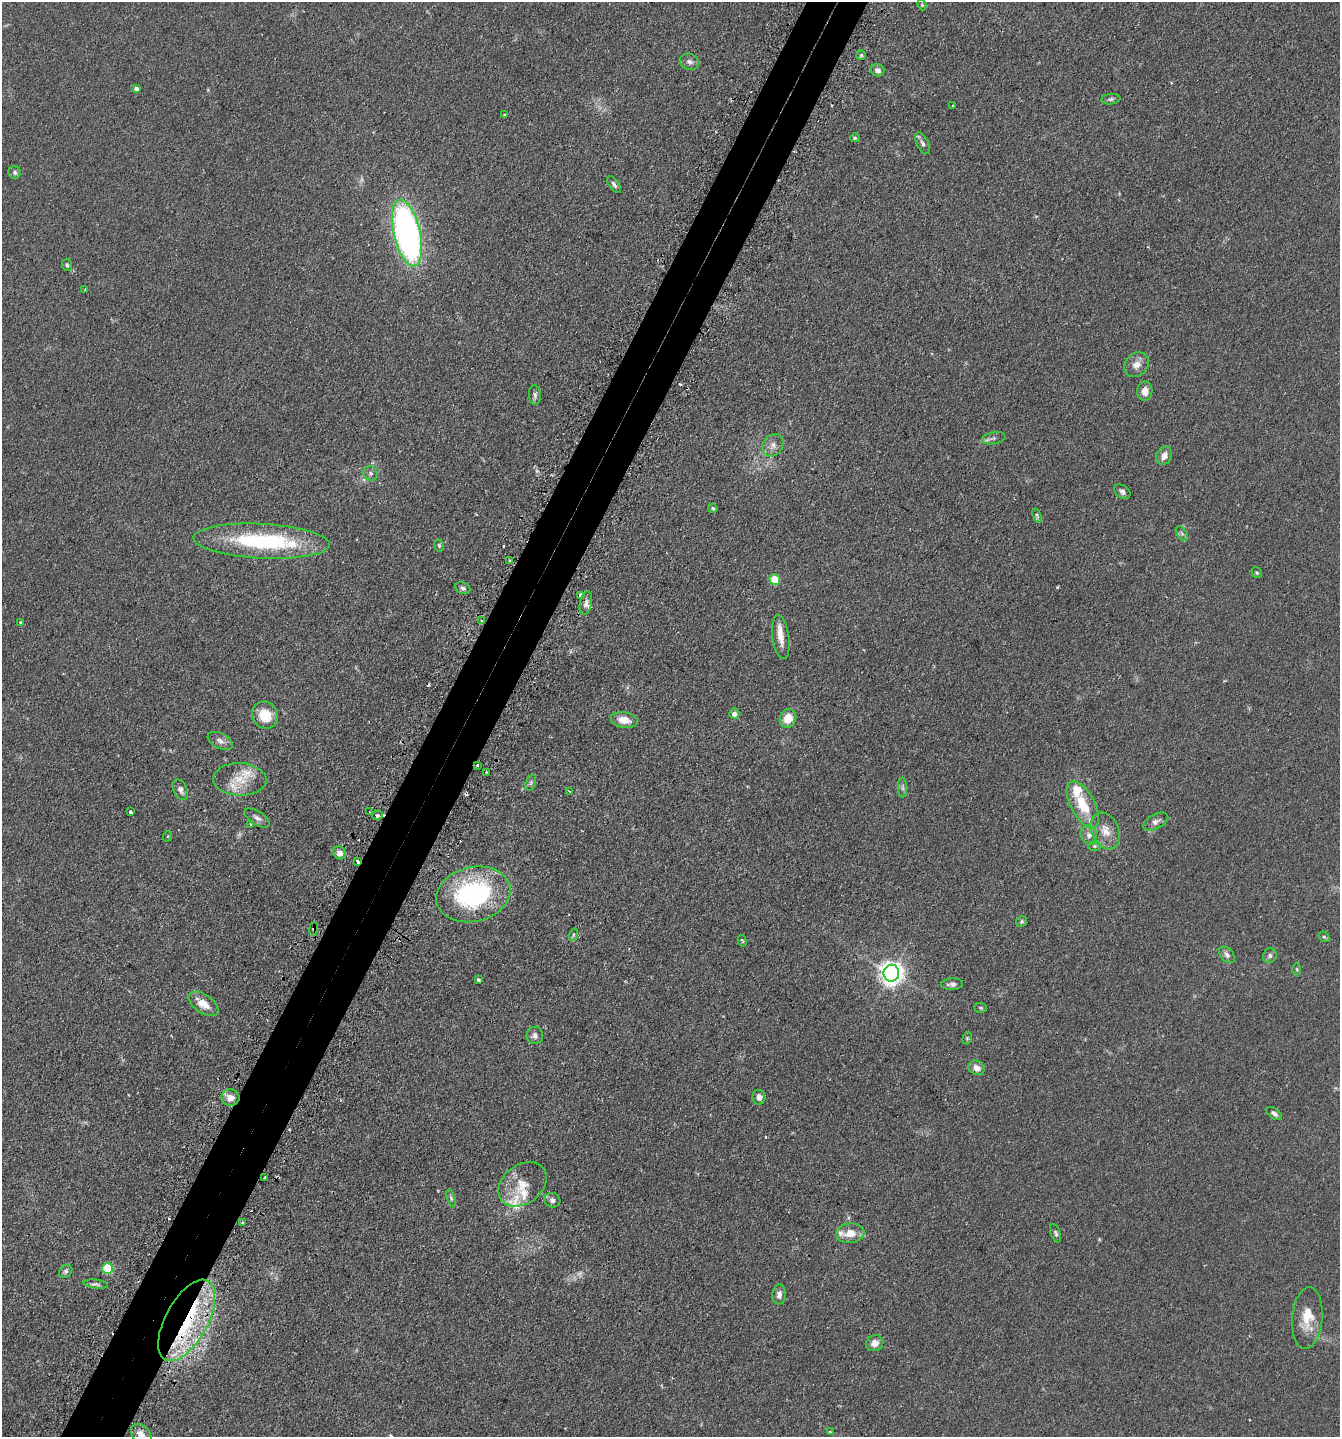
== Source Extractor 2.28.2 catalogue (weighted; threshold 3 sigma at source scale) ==
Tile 7 of 4 x 4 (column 3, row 2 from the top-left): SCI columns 2854-4191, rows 2916-4350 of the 5845 x 5832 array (HDU 1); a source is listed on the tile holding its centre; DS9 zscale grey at full resolution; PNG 1342 x 1439 px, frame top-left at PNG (2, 2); each listed source drawn as its Kron ellipse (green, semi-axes under 4 px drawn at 4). Shown black and unused: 5% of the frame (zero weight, under 2 of 3 exposures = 4% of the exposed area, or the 3 px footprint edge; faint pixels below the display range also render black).
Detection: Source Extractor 2.28.2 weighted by HDU 2 'WHT'; one run over the whole footprint, this tile lists its part. Background 0.0788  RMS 0.0065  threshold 0.0291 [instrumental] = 3 sigma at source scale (4.5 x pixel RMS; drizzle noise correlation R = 1.50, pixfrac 1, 0.05/0.05 arcsec/px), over >= 5 px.
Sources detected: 120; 3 too faint to see at this stretch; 9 cosmic-ray / hot-pixel residue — neither listed nor drawn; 10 inside a brighter listed object's ellipse — not listed separately; the other 98 listed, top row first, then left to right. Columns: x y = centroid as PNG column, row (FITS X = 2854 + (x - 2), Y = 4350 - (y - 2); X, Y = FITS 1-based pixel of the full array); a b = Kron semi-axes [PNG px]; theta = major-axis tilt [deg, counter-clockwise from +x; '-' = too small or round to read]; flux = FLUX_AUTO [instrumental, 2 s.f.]
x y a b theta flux
922 5 6 4 -67 0.77
861 55 5 4 - 0.95
689 62 10 8 -20 2.5
878 70 7 6 - 2.4
136 88 4 4 - 2
1111 99 9 5 6 1.5
953 106 3 2 - 0.58
505 115 3 3 - 1.6
855 138 5 4 - 1
923 143 12 5 -63 2.2
15 172 6 6 - 1.4
614 184 9 5 -55 1.8
407 233 34 13 -77 240
67 265 6 5 - 1
85 290 3 3 - 0.61
1136 365 13 11 47 5.4
1145 391 10 7 89 4.6
535 395 10 6 -86 2
994 438 12 6 10 2
773 445 12 9 54 4.1
1164 456 9 7 64 4.5
370 473 7 7 - 2
1122 492 9 6 -36 2
713 508 4 4 - 1
1037 516 8 3 -72 0.89
1182 534 8 5 -58 1.6
261 541 68 17 -3 71
439 545 6 4 -74 0.93
510 560 3 3 - 1.2
1257 573 6 5 - 0.96
775 579 5 5 - 21
463 588 8 5 -20 1.7
581 595 4 4 - 2.5
586 603 12 5 78 2.6
481 621 3 2 - 0.9
20 623 3 3 - 1.2
781 637 22 8 -82 8
734 714 5 5 - 2.9
265 715 14 12 -57 15
788 718 9 8 - 10
624 720 14 7 -10 7.7
220 741 13 7 -26 3.4
477 765 3 2 - 0.89
486 772 3 2 - 0.66
240 779 26 16 -2 14
531 783 8 5 71 1.2
903 788 10 4 -89 1.6
180 790 11 6 -65 2.9
570 792 3 2 - 0.59
1083 805 26 12 -62 20
130 812 3 3 - 1.1
370 812 2 2 - 0.52
378 815 5 5 - 2.4
257 818 14 6 -32 2.8
1156 822 14 7 28 3.1
251 824 3 2 - 0.8
1105 831 19 13 -65 8.5
1089 835 10 8 -68 3
168 836 5 3 - 0.53
1094 846 6 5 - 1.1
339 853 7 6 - 4
358 862 4 3 - 2.8
473 894 37 27 13 100
1021 922 6 5 - 1.2
314 929 7 3 82 1
573 935 6 4 72 1.2
1324 937 6 4 -41 0.84
742 941 6 3 -73 0.9
1227 955 10 6 -46 2.4
1270 956 8 6 60 1.8
1297 969 6 4 -88 0.9
891 973 8 8 - 540
478 980 4 3 - 1.4
952 984 11 5 3 2.3
203 1004 17 9 -34 8.4
980 1008 6 5 - 0.9
535 1035 8 8 - 2.7
967 1038 6 4 70 0.81
977 1068 8 7 - 4.5
759 1097 7 6 - 3.1
230 1098 9 8 - 5.4
1274 1114 9 5 -34 2
265 1177 3 2 - 0.68
522 1184 26 19 38 15
451 1198 9 4 -72 1.3
552 1200 8 7 - 2.8
242 1223 3 3 - 0.61
850 1233 14 9 7 8.5
1056 1233 9 5 -71 1.4
108 1268 6 5 - 32
66 1271 7 6 - 1.6
96 1284 12 4 -7 1.5
779 1295 10 7 84 3.3
1307 1318 31 15 85 15
187 1320 45 21 61 71
875 1343 9 8 - 4.5
830 1432 3 3 - 1.5
141 1435 12 8 -48 5.3
Overlapping masked pixels (flux is a lower limit): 5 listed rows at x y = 581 595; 477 765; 358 862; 314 929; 187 1320
Isophote crosses this tile's border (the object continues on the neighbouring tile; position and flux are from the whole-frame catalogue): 1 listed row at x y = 141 1435